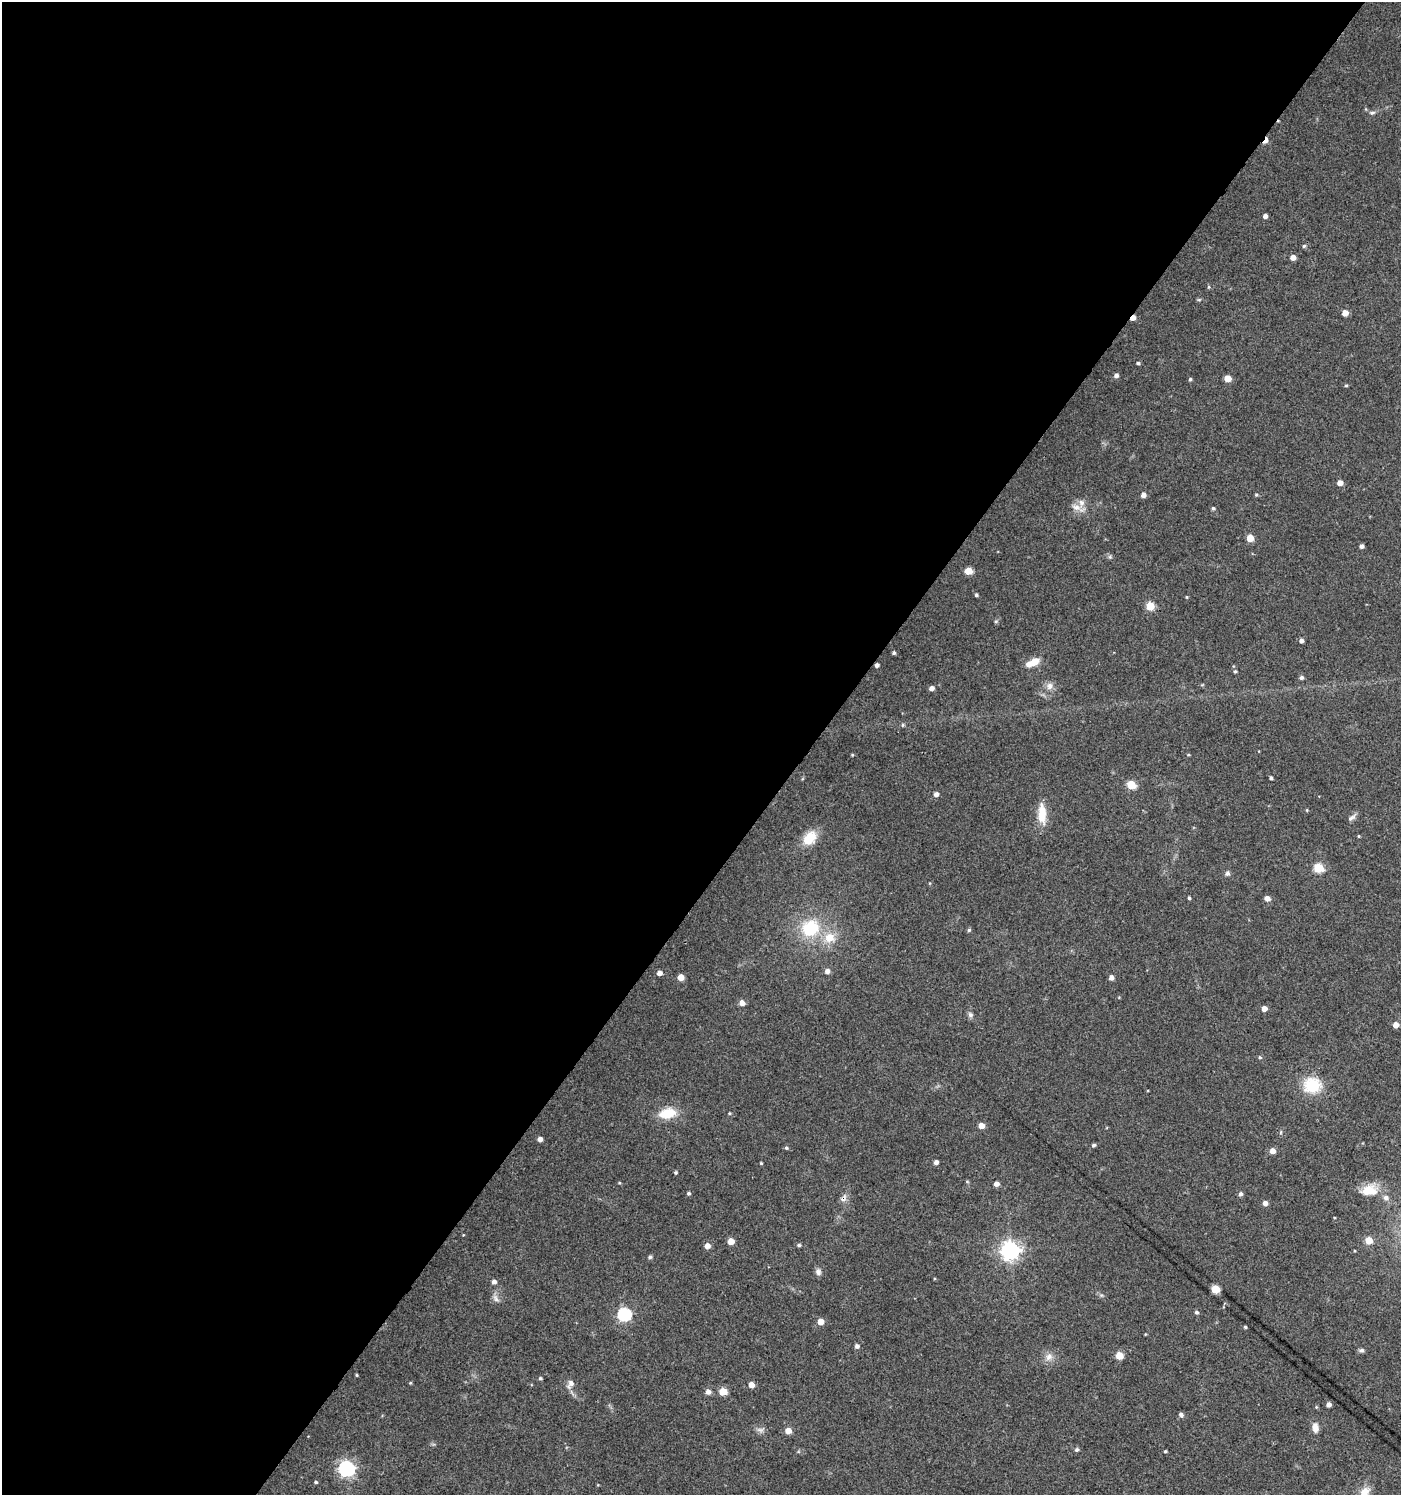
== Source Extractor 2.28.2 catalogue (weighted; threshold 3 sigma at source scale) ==
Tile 5 of 4 x 4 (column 1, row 2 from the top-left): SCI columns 177-1575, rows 2995-4487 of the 6017 x 5983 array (HDU 1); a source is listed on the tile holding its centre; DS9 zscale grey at full resolution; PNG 1403 x 1497 px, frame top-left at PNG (2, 2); no overlay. Shown black and unused: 58% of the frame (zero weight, under 3 of 4 exposures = <1% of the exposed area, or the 3 px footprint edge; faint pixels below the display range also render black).
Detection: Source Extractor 2.28.2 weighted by HDU 2 'WHT'; one run over the whole footprint, this tile lists its part. Background 0.0237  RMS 0.0039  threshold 0.0177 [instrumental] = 3 sigma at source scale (4.5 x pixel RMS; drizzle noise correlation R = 1.50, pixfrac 1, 0.0396/0.0396 arcsec/px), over >= 5 px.
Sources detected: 119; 2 inside a brighter listed object's ellipse — not listed separately; the other 117 listed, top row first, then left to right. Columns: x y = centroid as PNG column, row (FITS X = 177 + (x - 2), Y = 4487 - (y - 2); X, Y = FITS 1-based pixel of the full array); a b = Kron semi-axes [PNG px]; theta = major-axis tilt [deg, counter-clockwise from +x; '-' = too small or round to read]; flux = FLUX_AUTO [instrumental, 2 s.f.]
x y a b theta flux
1372 113 9 5 13 0.9
1266 140 8 4 63 3.9
1265 216 4 4 - 1.6
1304 246 5 5 - 0.63
1293 257 5 4 - 2.8
1209 287 5 3 - 0.43
1199 300 6 4 1 0.5
1345 313 5 5 - 3.5
1133 318 5 4 - 3.5
1138 363 4 3 - 0.68
1116 375 5 5 - 1.3
1228 378 5 5 - 6.7
1190 379 4 4 - 0.69
1346 385 4 4 - 0.46
1340 483 5 5 - 2.7
1143 495 5 5 - 2
1256 495 5 4 - 0.51
1076 507 24 8 -25 3.1
1213 508 5 4 - 0.65
1250 538 5 5 - 7.4
1361 546 4 4 - 1.2
1110 557 6 5 - 0.72
968 571 5 5 - 8.4
976 595 3 3 - 0.69
1187 597 4 4 - 0.38
1150 606 5 5 - 12
996 621 5 5 - 0.56
1301 641 4 4 - 1.2
894 653 4 4 - 0.73
1033 663 18 7 26 5.5
877 665 4 4 - 1.4
1235 671 5 4 - 0.6
1301 677 5 5 - 1.1
1050 686 10 9 - 2.3
931 688 4 4 - 1.9
903 725 5 4 - 0.54
852 755 4 3 - 0.36
1188 755 4 3 - 0.34
1271 778 3 3 - 0.81
1131 785 5 5 - 14
936 794 5 4 - 1.8
1307 810 4 3 - 0.35
1042 814 25 10 -87 7.5
1352 818 13 6 38 1.4
1359 836 4 3 - 0.37
810 838 19 13 50 8.4
1318 868 5 5 - 20
1227 873 7 6 - 0.99
1189 898 4 3 - 0.69
1267 898 6 5 - 2.1
810 928 21 19 24 19
969 930 5 5 - 0.58
830 938 16 14 -6 7.2
827 971 5 5 - 1.9
659 973 5 4 - 2
681 977 5 5 - 4.7
1111 978 4 4 - 2.1
742 1003 5 5 - 2.8
1264 1009 4 4 - 2.9
970 1015 7 7 - 1.1
1396 1025 5 4 - 3
1260 1057 5 4 - 0.52
1312 1085 20 17 10 14
667 1113 18 11 10 9.8
729 1113 4 3 - 0.45
981 1126 4 4 - 4.2
1281 1132 6 4 88 0.53
540 1139 4 4 - 2
1094 1145 5 4 - 0.74
786 1148 5 4 - 0.64
1272 1151 5 5 - 3
936 1162 4 4 - 1.6
761 1163 3 3 - 0.39
675 1172 4 4 - 0.57
967 1181 5 3 - 0.38
996 1184 4 4 - 2.4
1369 1190 22 14 9 7.4
689 1193 4 4 - 0.64
1240 1194 5 4 - 1.2
844 1198 13 7 59 1.8
1265 1203 5 5 - 1.9
1369 1240 5 5 - 6.7
731 1241 5 5 - 4.9
799 1245 5 4 - 0.72
707 1246 5 5 - 2.8
1010 1250 7 7 - 200
650 1257 5 4 - 0.78
818 1272 9 7 -87 1.4
494 1282 5 4 - 1.5
1215 1289 5 5 - 15
1101 1295 6 4 -18 0.63
496 1298 12 6 -59 1.7
1196 1312 5 5 - 0.79
624 1314 6 6 - 57
820 1321 5 5 - 4.5
1245 1327 3 3 - 0.54
857 1346 5 5 - 1.3
1361 1350 7 5 1 0.89
1119 1356 5 5 - 8.8
1049 1357 12 9 58 2.6
356 1375 3 3 - 0.4
540 1378 4 4 - 0.56
410 1383 5 3 - 0.37
570 1384 13 8 62 2.1
751 1385 5 4 - 3.3
708 1392 5 5 - 2.2
723 1392 5 5 - 8.5
1329 1404 4 4 - 1.8
1181 1414 6 5 - 1.1
1315 1427 11 7 -85 3
760 1430 12 6 2 1.4
788 1431 5 5 - 3.9
1076 1450 6 5 - 0.81
1165 1451 3 3 - 0.46
346 1469 7 6 - 110
316 1482 4 3 - 0.57
1364 1492 16 11 51 4.7
Overlapping masked pixels (flux is a lower limit): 4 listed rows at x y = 1266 140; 1133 318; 877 665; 844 1198
Isophote crosses this tile's border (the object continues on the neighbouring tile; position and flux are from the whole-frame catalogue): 1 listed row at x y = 1364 1492